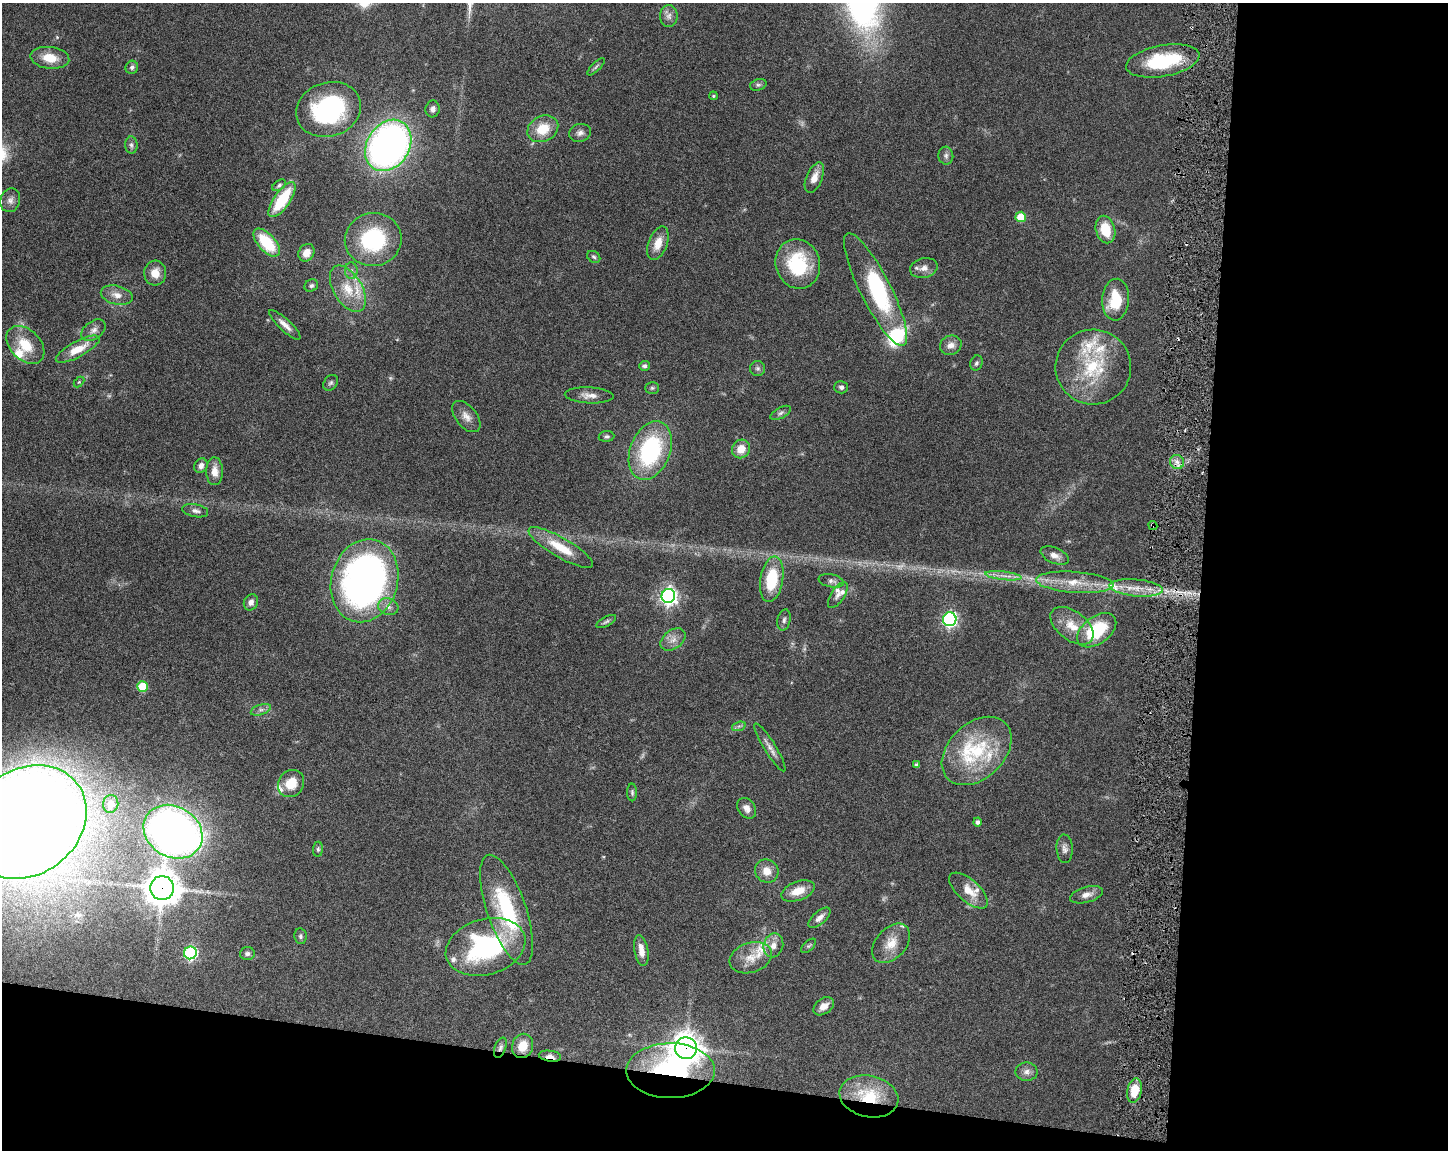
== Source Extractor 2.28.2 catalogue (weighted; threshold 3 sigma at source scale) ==
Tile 12 of 3 x 4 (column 3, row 4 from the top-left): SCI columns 3114-4559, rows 2-1149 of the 4668 x 4598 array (HDU 1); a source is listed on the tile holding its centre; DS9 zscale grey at full resolution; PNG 1450 x 1152 px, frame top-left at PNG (2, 3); each listed source drawn as its Kron ellipse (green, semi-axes under 4 px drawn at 4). Shown black and unused: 23% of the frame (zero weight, under 3 of 6 exposures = <1% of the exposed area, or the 3 px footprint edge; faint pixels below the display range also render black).
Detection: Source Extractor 2.28.2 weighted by HDU 2 'WHT'; one run over the whole footprint, this tile lists its part. Background 0.105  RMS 0.0046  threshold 0.0189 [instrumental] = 3 sigma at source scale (4.09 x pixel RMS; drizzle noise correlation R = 1.36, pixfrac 0.8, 0.05/0.05 arcsec/px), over >= 5 px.
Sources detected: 141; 6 too faint to see at this stretch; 1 inside a brighter object's white glare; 3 cosmic-ray / hot-pixel residue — neither listed nor drawn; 15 inside a brighter listed object's ellipse — not listed separately; the other 116 listed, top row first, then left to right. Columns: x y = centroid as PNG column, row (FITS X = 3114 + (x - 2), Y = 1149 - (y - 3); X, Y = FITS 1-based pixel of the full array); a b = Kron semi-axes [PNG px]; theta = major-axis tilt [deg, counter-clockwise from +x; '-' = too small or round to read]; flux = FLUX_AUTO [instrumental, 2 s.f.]
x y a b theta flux
669 16 11 9 89 2.3
50 58 19 11 -7 7.9
1163 61 37 15 10 31
132 67 7 6 - 1.1
596 67 11 3 45 0.83
758 85 8 5 16 1
713 96 4 3 - 0.53
329 109 33 27 18 59
433 109 8 7 - 1.7
543 129 16 12 27 10
580 133 11 9 13 2.1
131 145 8 6 -88 1.2
388 145 27 21 57 220
946 156 9 7 -86 1.5
814 178 16 8 67 4.4
279 185 7 4 37 0.88
10 200 12 10 73 2.5
282 200 21 8 55 19
1021 217 5 5 - 11
1105 229 14 9 -76 11
373 240 28 26 13 37
267 243 17 8 -48 19
658 243 17 9 69 6
306 253 9 7 59 4.5
594 257 7 5 -32 0.84
798 264 25 22 -71 28
924 268 14 10 14 3.1
351 271 8 6 -89 1.6
155 273 12 11 - 5.4
311 285 7 6 - 1.1
348 289 25 14 -59 11
876 290 63 15 -63 38
117 295 16 9 -13 3.8
1116 300 21 13 86 15
285 325 21 6 -43 3.3
93 330 13 9 36 2.5
25 345 22 15 -45 12
951 345 11 9 24 2.9
78 349 24 8 28 8.4
976 363 8 6 72 0.98
644 366 5 5 - 1.2
1093 367 38 37 - 30
758 368 7 7 - 1.1
79 382 6 4 45 0.47
331 383 8 6 50 1.1
841 387 7 6 - 1.2
652 388 7 5 0 0.78
589 395 24 8 -3 3.7
781 413 11 5 29 1.3
466 416 18 10 -50 3.7
606 436 8 5 6 0.91
741 449 9 8 - 5.1
650 451 30 20 69 47
1177 462 7 7 - 2.3
201 466 7 6 - 2
215 471 14 8 -89 4.4
195 511 13 6 -10 1.8
1153 525 5 3 - 0.48
561 547 36 10 -30 12
1055 556 15 7 -23 2.9
1004 576 18 4 -7 2.9
772 579 23 11 80 19
365 581 42 33 74 180
831 581 13 6 -11 1.7
1075 582 39 10 -4 12
1136 588 27 8 -5 7.6
838 595 15 6 56 2.1
668 596 7 7 - 180
251 602 8 7 - 2
388 607 10 8 -18 2.2
950 619 7 6 - 100
784 620 11 6 78 1.3
606 622 11 5 28 1
1072 626 24 14 -37 8.7
1097 630 22 13 37 24
673 639 14 9 37 3.4
142 686 5 5 - 17
261 710 10 5 18 1.6
739 726 7 4 18 0.92
770 747 28 6 -58 3
977 751 40 27 44 30
917 765 4 3 - 1.3
291 783 14 12 52 8.8
632 792 9 5 -89 0.87
111 804 9 7 80 7.3
747 808 11 8 -53 3
26 822 64 52 37 1700
977 822 4 4 - 1.2
173 832 31 25 -31 290
318 849 7 5 82 0.84
1065 849 14 8 -86 2.1
767 871 12 11 - 4.9
162 888 12 12 - 750
798 891 17 9 20 6.9
968 891 24 11 -42 7.4
1086 895 17 8 15 3.2
506 910 58 19 -71 41
819 918 13 6 42 2.5
300 936 8 6 -81 1.1
891 943 23 15 48 7.7
773 945 12 9 74 3.7
808 946 9 5 42 0.84
485 947 41 28 16 65
641 951 16 6 -80 4
190 953 6 6 - 66
247 953 7 6 - 1.3
751 958 22 15 19 7.9
824 1006 11 7 36 3.4
523 1046 12 10 69 6.1
500 1048 10 5 70 1.4
686 1048 11 11 - 560
550 1056 11 5 -8 2.2
670 1071 44 27 0 55
1027 1072 11 9 -1 2.4
1134 1090 12 7 79 8.7
869 1096 30 20 -12 23
Overlapping masked pixels (flux is a lower limit): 7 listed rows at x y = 1153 525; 162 888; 500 1048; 686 1048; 550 1056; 670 1071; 869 1096
Isophote crosses this tile's border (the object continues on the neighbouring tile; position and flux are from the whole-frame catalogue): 1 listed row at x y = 26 822